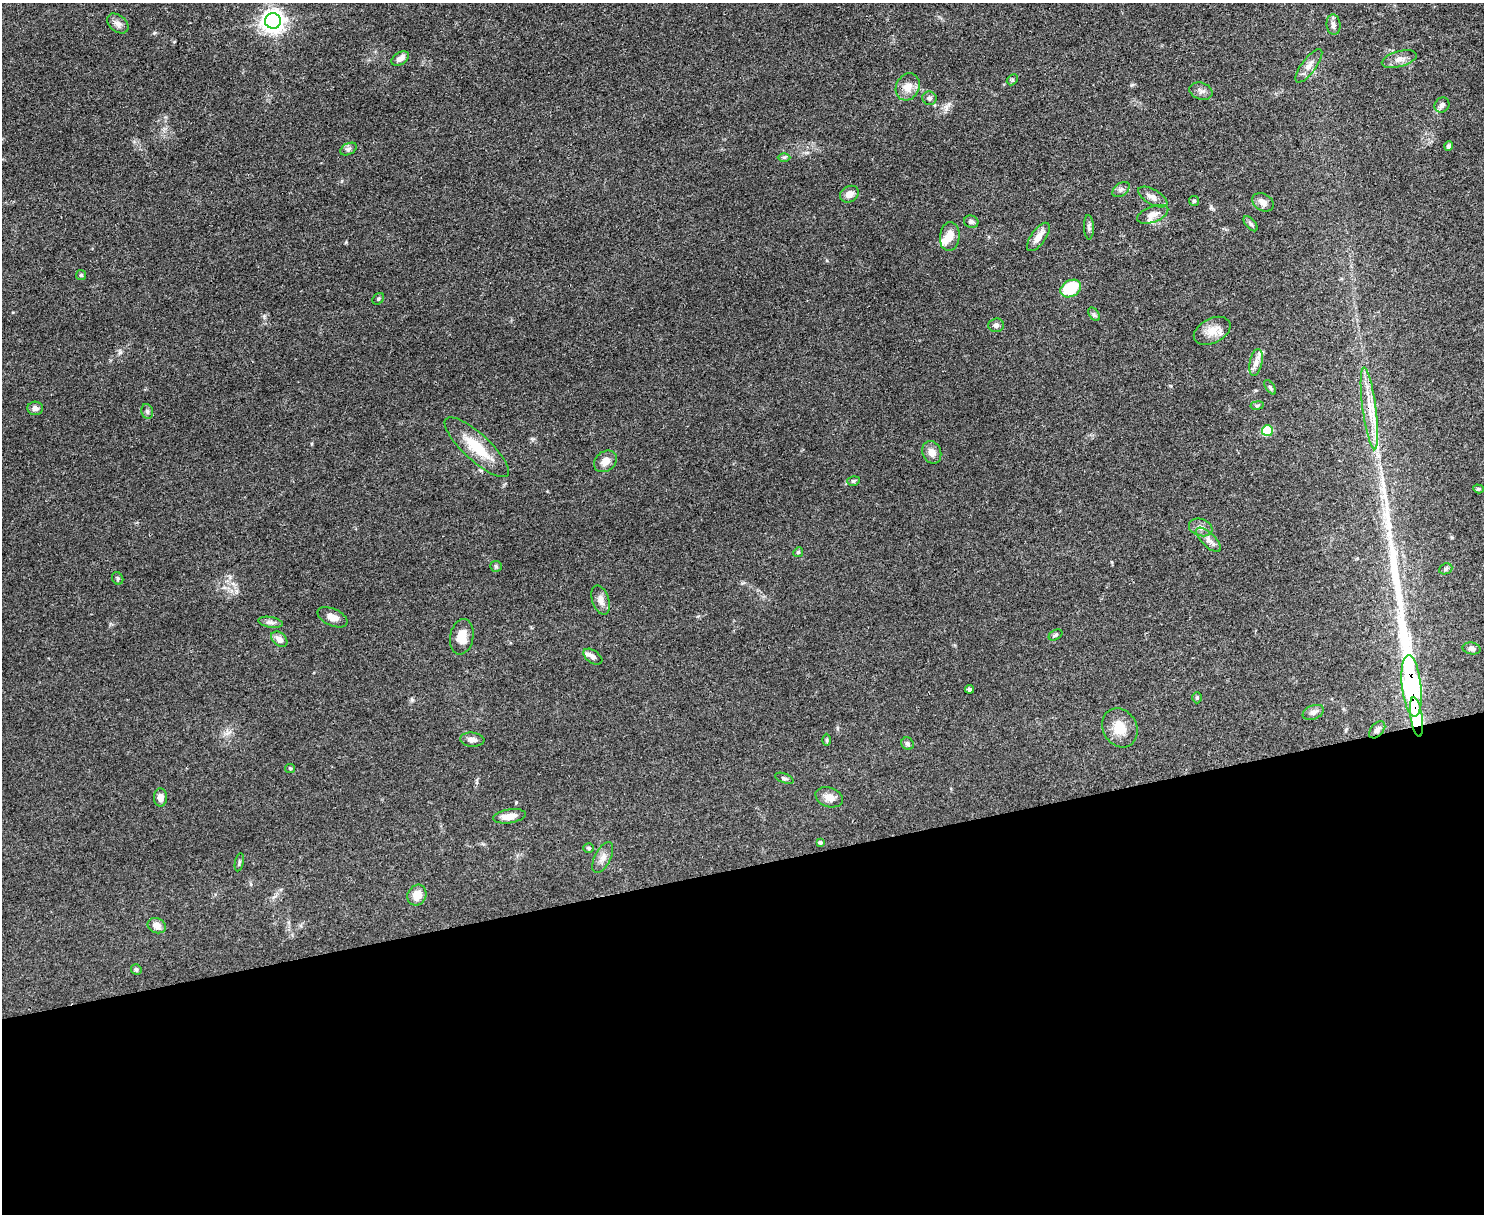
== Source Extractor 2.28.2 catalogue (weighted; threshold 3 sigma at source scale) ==
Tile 11 of 3 x 4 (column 2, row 4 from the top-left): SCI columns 1618-3099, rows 1-1212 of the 4832 x 4849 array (HDU 1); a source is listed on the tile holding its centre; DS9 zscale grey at full resolution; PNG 1486 x 1216 px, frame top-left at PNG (2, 3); each listed source drawn as its Kron ellipse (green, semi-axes under 4 px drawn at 4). Shown black and unused: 29% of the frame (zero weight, under 3 of 4 exposures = <1% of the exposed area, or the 3 px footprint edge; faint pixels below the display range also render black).
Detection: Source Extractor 2.28.2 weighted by HDU 2 'WHT'; one run over the whole footprint, this tile lists its part. Background 0.0514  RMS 0.0049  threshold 0.022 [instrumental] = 3 sigma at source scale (4.5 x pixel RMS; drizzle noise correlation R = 1.50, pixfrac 1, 0.05/0.05 arcsec/px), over >= 5 px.
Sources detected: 85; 1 long thin detection or spike segment (spike, bleed or trail) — neither listed nor drawn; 5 inside a brighter listed object's ellipse — not listed separately; the other 79 listed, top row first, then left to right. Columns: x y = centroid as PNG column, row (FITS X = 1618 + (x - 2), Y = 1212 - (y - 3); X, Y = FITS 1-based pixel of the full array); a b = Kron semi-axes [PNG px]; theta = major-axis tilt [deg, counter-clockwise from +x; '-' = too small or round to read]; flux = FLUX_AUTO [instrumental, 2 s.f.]
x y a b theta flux
273 21 8 7 - 360
118 24 12 8 -39 2.5
1333 25 10 7 -84 1.9
400 58 9 6 32 2.6
1399 59 18 8 15 3.5
1309 66 20 7 53 3.6
1012 80 6 4 45 0.71
908 87 14 11 63 5.4
1201 91 12 8 -18 2.1
929 98 7 6 - 1.4
1442 105 8 7 - 1.6
1449 146 5 4 - 1.1
349 149 9 5 27 1.2
784 157 6 4 0 0.66
1121 190 9 6 37 1.5
849 194 10 7 30 3.5
1153 197 16 7 -29 3.2
1194 201 5 5 - 0.7
1263 202 11 8 -29 2.9
1153 214 16 8 21 3.4
971 222 7 6 - 1.3
1250 224 9 5 -49 1.1
1089 227 12 5 -88 1.2
950 237 14 10 85 5.7
1038 237 17 7 54 4.1
81 275 5 5 - 0.7
1071 288 11 8 30 19
378 299 6 5 - 0.8
1094 314 7 4 -55 0.96
996 325 8 7 - 1.4
1212 331 19 12 27 6.1
1256 362 13 6 78 2.7
1270 387 8 4 -55 0.81
1257 405 7 3 9 0.66
35 408 8 6 -4 1.8
1369 408 41 6 -82 10
147 411 7 5 -76 1.1
1267 431 5 5 - 24
477 447 42 13 -42 15
932 452 11 9 -68 3.4
605 461 12 9 40 4.3
853 481 6 4 16 0.78
1478 489 5 4 - 0.58
1201 527 12 8 -18 2.7
1209 540 16 6 -45 2.9
798 552 5 4 - 0.65
496 566 6 5 - 0.72
1446 569 7 5 22 0.85
118 578 6 5 - 0.95
601 600 15 8 -72 3.3
332 617 16 8 -24 3.4
271 622 12 5 -10 1.8
1056 635 7 5 28 0.91
462 637 18 11 80 7
279 639 9 6 -41 3
1472 648 9 6 -11 1.5
593 657 10 6 -35 1.6
1412 686 31 9 -84 79
969 689 4 4 - 1
1197 698 6 5 - 0.69
1313 712 11 7 21 2
1417 717 20 6 -81 34
1120 728 20 17 -60 8.5
1377 730 10 6 48 1.7
472 740 12 7 -4 2.2
827 740 6 4 90 0.59
907 744 6 6 - 1.2
290 768 5 4 - 0.56
784 778 9 4 -21 0.99
161 797 9 6 88 3.1
829 797 14 9 -18 3.9
509 816 16 7 9 4.8
820 842 3 3 - 0.8
589 848 5 5 - 0.75
603 857 17 8 63 3.2
239 862 9 3 77 0.8
417 895 11 9 61 5.8
157 926 9 7 -22 3.7
136 969 5 5 - 0.86
Overlapping masked pixels (flux is a lower limit): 5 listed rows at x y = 273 21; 1369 408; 1412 686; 1417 717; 1377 730
Unlisted compact peaks at least as high as the median listed source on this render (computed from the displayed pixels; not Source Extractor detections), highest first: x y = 412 700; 120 352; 154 33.